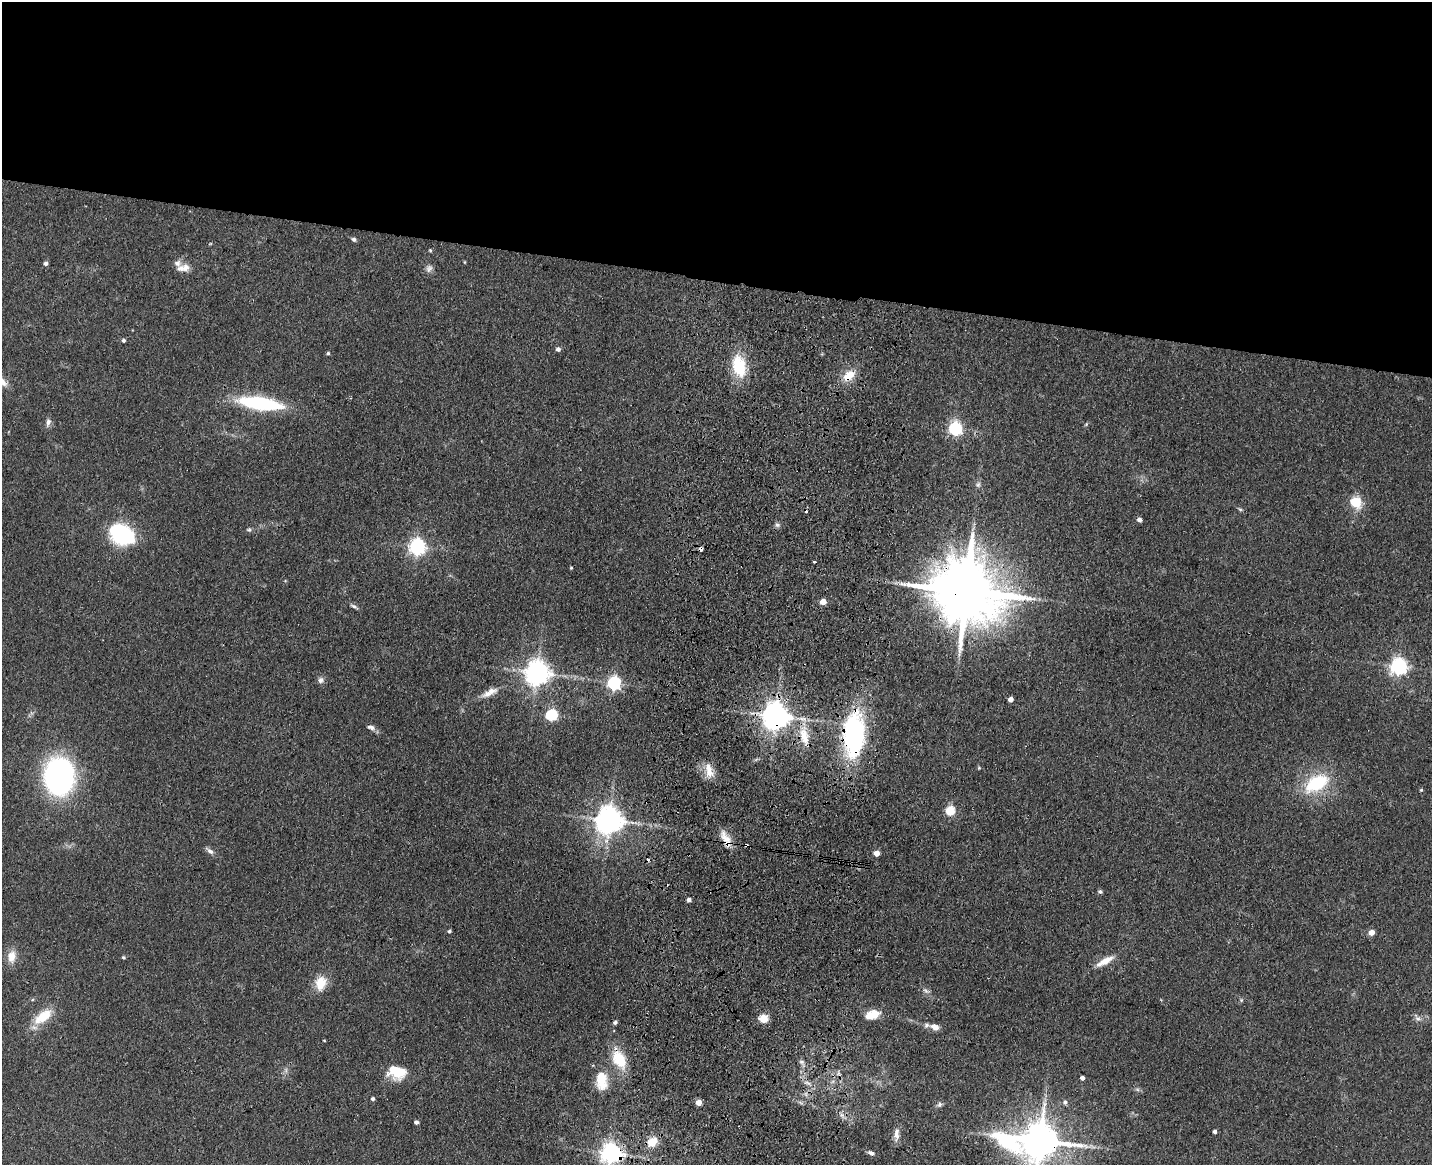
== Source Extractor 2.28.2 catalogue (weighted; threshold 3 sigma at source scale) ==
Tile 2 of 3 x 4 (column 2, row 1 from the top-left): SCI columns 1764-3193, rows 3507-4669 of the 4844 x 4686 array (HDU 1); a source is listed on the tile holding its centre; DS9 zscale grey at full resolution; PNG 1434 x 1167 px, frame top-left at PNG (2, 2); no overlay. Shown black and unused: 24% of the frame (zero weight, under 3 of 4 exposures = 6% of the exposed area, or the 3 px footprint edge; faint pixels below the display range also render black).
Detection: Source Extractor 2.28.2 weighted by HDU 2 'WHT'; one run over the whole footprint, this tile lists its part. Background 0.0939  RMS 0.0065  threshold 0.0295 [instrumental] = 3 sigma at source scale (4.5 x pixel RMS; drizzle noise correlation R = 1.50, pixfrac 1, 0.05/0.05 arcsec/px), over >= 5 px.
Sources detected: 90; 4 cosmic-ray / hot-pixel residue — not listed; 5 inside a brighter listed object's ellipse — not listed separately; the other 81 listed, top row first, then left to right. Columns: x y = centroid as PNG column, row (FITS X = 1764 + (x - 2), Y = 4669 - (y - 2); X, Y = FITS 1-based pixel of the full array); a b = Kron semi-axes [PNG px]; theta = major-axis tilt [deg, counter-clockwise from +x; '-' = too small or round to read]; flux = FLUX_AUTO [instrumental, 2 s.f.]
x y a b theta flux
354 239 6 5 - 1.4
430 250 4 4 - 0.73
45 263 4 4 - 2.2
183 268 18 9 6 5.7
429 268 11 8 64 2.8
123 340 5 5 - 1.3
558 349 4 4 - 2.4
328 353 5 4 - 0.89
739 366 24 14 -78 26
849 375 17 11 37 11
260 403 41 12 -9 64
48 422 10 6 79 2.4
955 428 6 6 - 130
978 485 8 5 63 1.6
1355 502 6 5 - 38
1240 509 6 4 -19 0.94
1139 520 5 5 - 2.3
777 525 7 5 -21 1.6
249 530 7 5 -10 1.2
121 534 20 14 -31 81
417 547 6 6 - 240
814 562 3 3 - 1.2
571 568 3 3 - 0.71
966 591 21 16 -12 6800
823 602 4 4 - 9.5
354 606 10 4 -24 1.6
1399 666 6 6 - 240
537 673 7 7 - 670
320 680 8 7 - 2.2
614 683 6 6 - 130
487 694 17 9 24 5.1
1011 699 4 4 - 4
551 715 6 6 - 58
776 716 8 8 - 880
371 727 10 6 -17 2.5
854 734 48 23 87 100
804 736 28 12 -76 15
979 768 5 3 - 0.67
709 770 20 9 -77 8.2
59 776 28 23 -87 160
1316 783 24 14 30 40
1421 790 4 4 - 0.75
950 811 5 5 - 31
609 820 8 8 - 830
726 839 23 9 -57 8.2
210 851 13 5 -38 2.4
877 853 4 4 - 7.5
1100 892 6 5 - 1.3
689 900 4 4 - 2.7
449 931 4 4 - 1.1
1371 932 5 4 - 6.9
11 956 16 11 85 7.7
123 957 5 4 - 1
1105 961 26 8 29 8.3
320 983 16 12 77 12
925 990 9 4 -35 1.8
870 1016 13 10 -15 6.8
43 1017 26 12 37 16
763 1018 5 5 - 29
1418 1019 8 5 -16 2.1
615 1022 4 4 - 1.5
935 1027 11 7 -23 4.2
324 1040 3 2 - 0.46
619 1059 19 12 -62 22
801 1062 7 6 - 1.7
397 1072 21 14 -15 18
601 1076 22 17 64 13
1082 1078 4 4 - 2.7
808 1083 11 3 -29 2.2
373 1099 4 4 - 1.5
699 1102 4 4 - 8.7
1065 1102 5 5 - 1.8
939 1104 7 7 - 1.7
842 1115 7 4 -71 1.7
416 1122 4 4 - 2
1215 1132 4 4 - 1.8
896 1134 17 7 88 4.5
1040 1141 17 10 -1 2200
652 1142 13 10 44 9.1
611 1153 7 7 - 410
871 1153 7 5 -23 2.2
Overlapping masked pixels (flux is a lower limit): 10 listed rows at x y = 849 375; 966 591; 776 716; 854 734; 804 736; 609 820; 726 839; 619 1059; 1040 1141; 611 1153
Isophote crosses this tile's border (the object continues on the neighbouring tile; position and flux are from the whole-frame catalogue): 2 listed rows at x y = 1040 1141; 611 1153